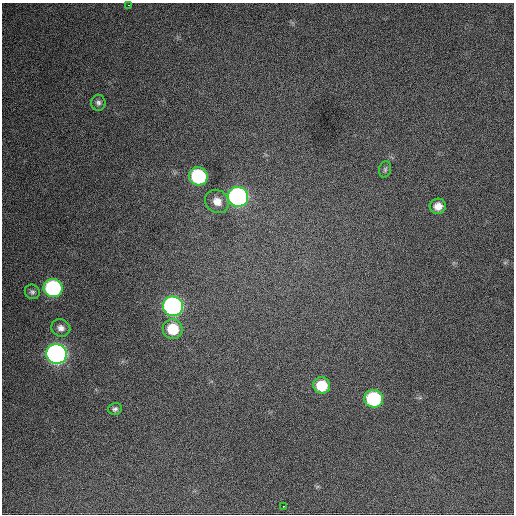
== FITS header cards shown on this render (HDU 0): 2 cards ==
NAXIS1  =                  512 / Axis length
NAXIS2  =                  512 / Axis length

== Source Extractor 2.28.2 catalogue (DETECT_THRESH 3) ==
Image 512 x 512 px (HDU 0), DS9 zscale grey, 1 PNG px = 1 image px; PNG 516 x 516 px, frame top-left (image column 1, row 512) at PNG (2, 3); each listed source drawn as its Kron ellipse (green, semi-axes under 4 px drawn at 4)
Background 695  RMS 26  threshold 78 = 3 sigma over >= 5 px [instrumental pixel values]
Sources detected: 17; all 17 listed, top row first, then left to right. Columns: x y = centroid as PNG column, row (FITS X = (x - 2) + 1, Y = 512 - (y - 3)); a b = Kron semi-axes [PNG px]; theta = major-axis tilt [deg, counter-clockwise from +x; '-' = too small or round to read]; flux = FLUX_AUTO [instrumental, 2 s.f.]
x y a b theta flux
128 5 3 2 - 3200
98 103 8 7 - 5500
385 169 8 6 75 3900
198 176 9 9 - 180000
238 197 10 10 - 540000
217 201 13 11 -40 20000
438 206 8 7 - 16000
53 288 9 9 - 250000
32 292 8 7 - 4700
173 306 10 9 - 570000
61 328 10 8 -24 10000
173 329 10 9 - 57000
56 354 10 10 - 910000
322 385 8 8 - 53000
374 399 9 9 - 150000
115 409 7 6 - 5000
283 506 2 2 - 3100